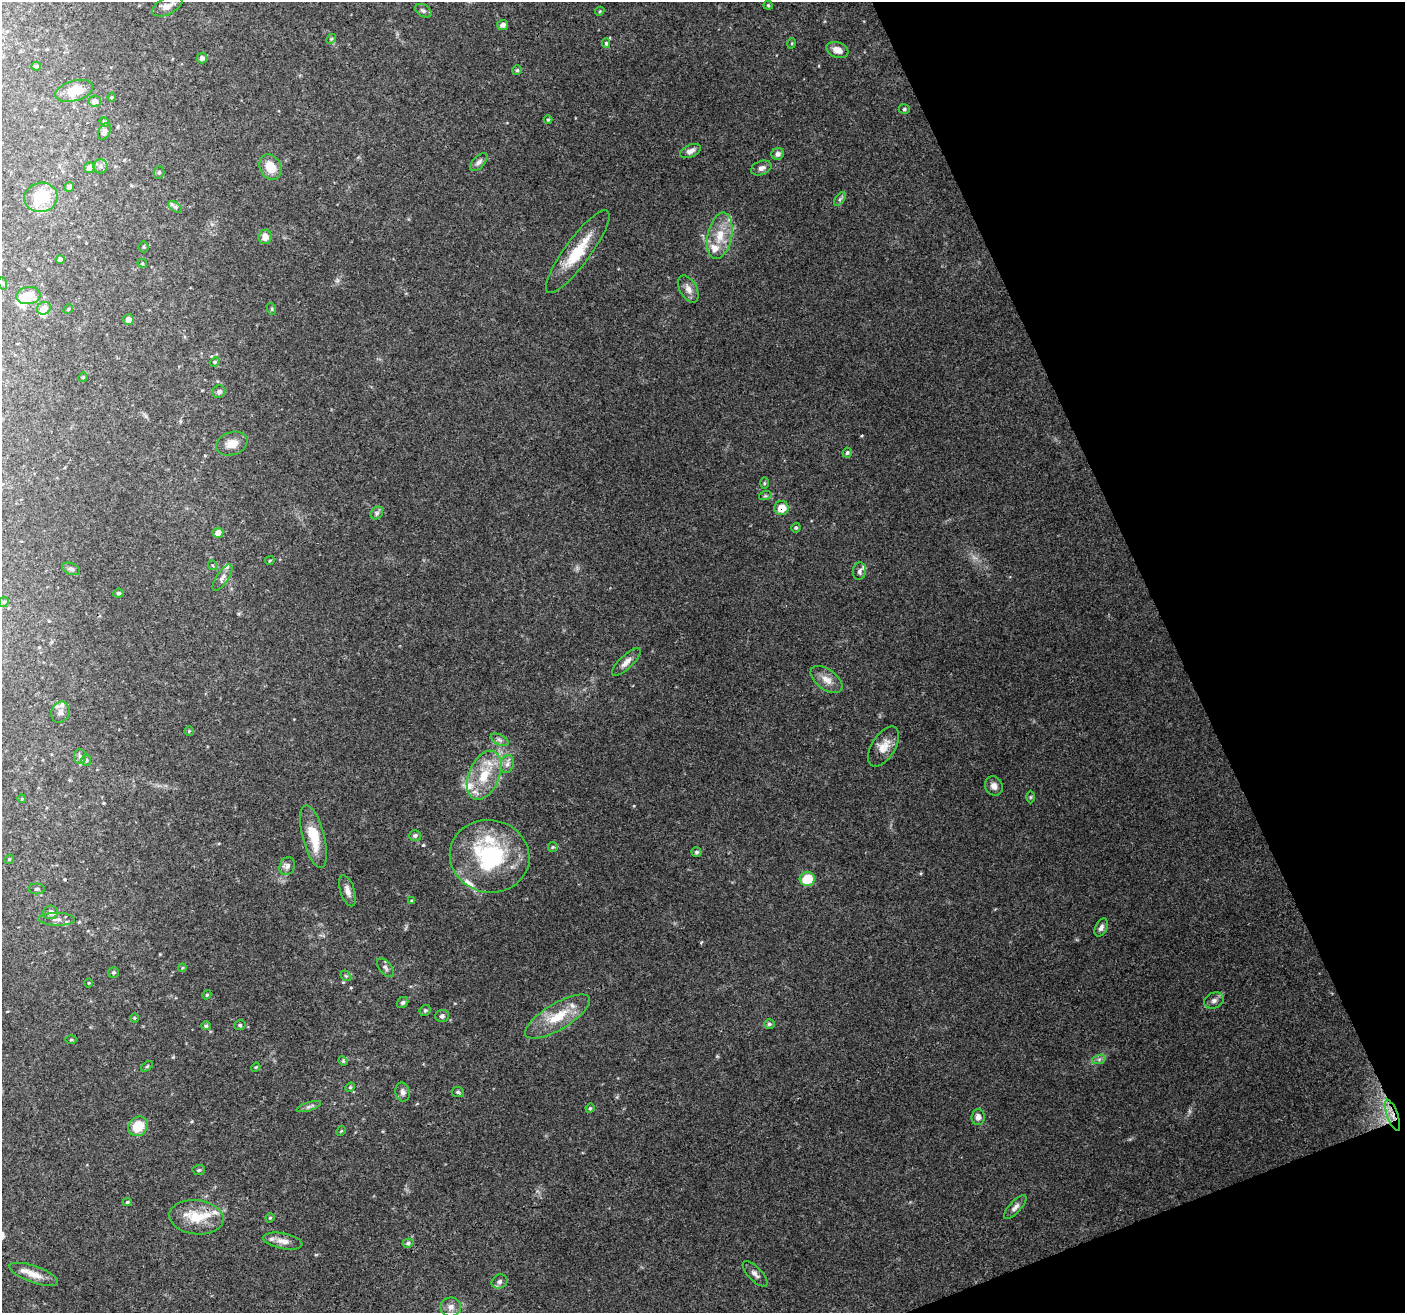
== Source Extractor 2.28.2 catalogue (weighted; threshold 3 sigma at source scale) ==
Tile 12 of 4 x 4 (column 4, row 3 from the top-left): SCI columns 4214-5616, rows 1456-2766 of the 5618 x 5474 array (HDU 1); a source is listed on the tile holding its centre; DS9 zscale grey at full resolution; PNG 1407 x 1315 px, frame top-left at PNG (2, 2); each listed source drawn as its Kron ellipse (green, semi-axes under 4 px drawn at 4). Shown black and unused: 19% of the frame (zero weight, under 3 of 4 exposures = <1% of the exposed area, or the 3 px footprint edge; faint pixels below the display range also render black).
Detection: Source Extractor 2.28.2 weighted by HDU 2 'WHT'; one run over the whole footprint, this tile lists its part. Background 0.115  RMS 0.006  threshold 0.0269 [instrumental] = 3 sigma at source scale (4.5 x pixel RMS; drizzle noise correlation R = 1.50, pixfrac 1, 0.0396/0.0396 arcsec/px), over >= 5 px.
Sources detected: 143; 2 inside a brighter object's white glare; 1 cosmic-ray / hot-pixel residue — neither listed nor drawn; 11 inside a brighter listed object's ellipse — not listed separately; the other 129 listed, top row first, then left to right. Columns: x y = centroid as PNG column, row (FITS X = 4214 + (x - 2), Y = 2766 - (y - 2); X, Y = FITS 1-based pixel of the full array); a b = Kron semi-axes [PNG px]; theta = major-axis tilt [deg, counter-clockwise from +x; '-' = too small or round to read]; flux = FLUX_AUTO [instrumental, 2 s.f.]
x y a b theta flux
768 5 4 4 - 0.67
167 6 16 8 25 4.7
423 11 9 6 -31 1.7
600 11 5 3 - 0.62
503 25 5 5 - 2.8
331 39 5 4 - 0.76
606 43 5 4 - 0.87
792 43 5 3 - 0.6
837 50 11 7 -21 5.2
202 58 5 5 - 2.2
36 66 5 4 - 1.3
517 70 5 5 - 0.92
74 91 19 10 16 12
112 97 4 4 - 0.67
95 101 6 5 - 2.5
904 109 5 4 - 0.95
548 120 4 4 - 0.71
104 122 5 4 - 0.78
104 132 9 5 62 2.6
690 151 11 6 24 3
778 154 6 6 - 2
479 162 11 6 45 2.2
101 166 7 7 - 2.1
270 167 13 10 -62 10
89 168 5 5 - 2.1
761 168 10 7 19 2.8
159 172 6 5 - 1
69 187 5 4 - 1.7
41 197 17 14 13 23
840 199 8 4 53 1.2
175 207 8 4 -37 1.2
720 236 23 12 78 13
265 237 7 6 - 5.1
144 247 5 5 - 0.84
578 252 50 13 53 22
60 259 4 3 - 1.2
142 263 4 4 - 0.63
2 283 6 4 -71 0.94
688 289 15 8 -60 3.9
28 296 12 8 7 9.5
44 308 7 6 - 4.3
68 309 5 4 - 0.81
272 309 6 4 -72 0.71
128 319 5 5 - 3
215 362 5 4 - 0.79
83 377 5 4 - 0.76
219 392 7 6 - 1.7
232 444 16 11 18 6.4
847 453 5 5 - 1.1
764 483 6 4 89 0.77
765 496 6 4 18 0.84
781 508 7 7 - 7.9
377 513 7 5 47 1.4
796 528 5 4 - 0.94
218 533 5 5 - 4.4
270 561 5 3 - 0.6
212 565 5 3 - 0.62
71 569 9 5 -23 1.7
859 571 9 6 82 1.7
222 578 15 6 56 2.7
118 593 5 4 - 1
4 602 5 4 - 0.85
626 662 18 6 44 3.9
827 680 18 10 -36 6
60 712 11 9 65 2.9
189 731 4 4 - 0.65
500 740 10 5 -27 1.8
884 746 22 11 58 7.5
80 756 7 6 - 1.9
86 760 5 5 - 1
507 764 9 6 74 2.5
484 775 26 15 67 19
994 786 10 8 -60 3.4
1031 797 6 4 89 0.77
22 799 4 3 - 0.47
415 835 6 5 - 1.4
313 837 32 11 -75 16
553 847 5 5 - 0.81
696 852 5 4 - 1.3
490 856 40 36 -13 62
9 859 5 4 - 0.74
287 866 9 7 68 2.2
807 879 7 7 - 17
37 889 8 5 0 1.3
347 891 16 7 -72 3.7
412 901 4 4 - 0.77
51 912 7 7 - 3.1
57 919 18 6 -1 3.9
1101 927 10 6 63 2.3
182 968 4 3 - 0.59
385 968 11 6 -50 1.9
113 972 5 5 - 0.99
346 976 6 4 -43 0.79
89 983 5 3 - 0.49
207 995 4 4 - 0.65
1214 1001 10 7 24 2.3
402 1002 6 5 - 1.3
425 1010 6 5 - 1.1
442 1016 7 6 - 1.7
558 1017 37 13 31 19
134 1018 5 3 - 0.57
769 1024 5 4 - 1.1
240 1025 6 4 13 1.1
206 1026 5 4 - 0.89
71 1040 6 4 1 0.66
1099 1059 7 4 19 1.4
343 1061 5 4 - 0.67
147 1066 7 3 37 0.74
256 1067 5 3 - 0.56
350 1087 5 4 - 0.8
403 1092 9 7 -77 2.4
458 1092 6 5 - 0.97
309 1107 13 3 17 1.4
590 1108 5 4 - 0.7
1393 1115 16 5 -70 5
978 1117 8 6 85 2.5
138 1126 10 9 - 13
341 1131 5 4 - 0.67
199 1170 6 5 - 0.94
127 1202 4 4 - 0.81
1015 1207 15 6 48 2.7
196 1217 27 17 -7 17
270 1218 5 4 - 0.75
283 1241 20 7 -11 5
408 1243 5 4 - 1.2
34 1274 25 8 -19 7.1
755 1274 16 7 -46 2.6
499 1282 8 7 - 1.9
451 1307 10 9 - 3.5
Overlapping masked pixels (flux is a lower limit): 2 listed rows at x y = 781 508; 1393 1115
Unlisted compact peaks at least as high as the median listed source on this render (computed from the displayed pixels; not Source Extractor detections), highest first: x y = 701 942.